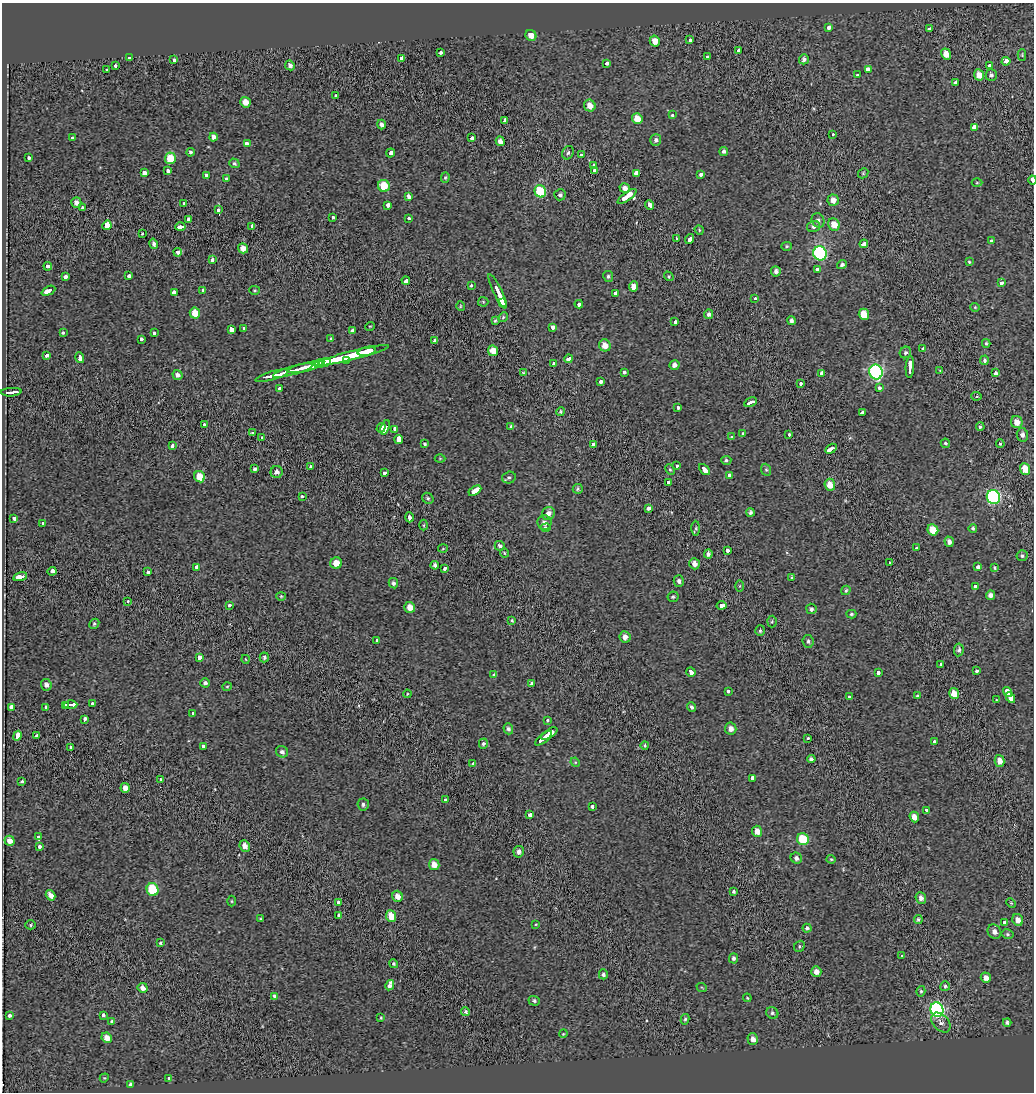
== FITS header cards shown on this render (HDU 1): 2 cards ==
NAXIS1  =                 1032
NAXIS2  =                 1090

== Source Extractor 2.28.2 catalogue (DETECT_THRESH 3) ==
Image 1032 x 1090 px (HDU 1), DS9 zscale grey, 1 PNG px = 1 image px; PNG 1036 x 1094 px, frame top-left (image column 1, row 1090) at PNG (2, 3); each listed source drawn as its Kron ellipse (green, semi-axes under 4 px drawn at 4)
Background 0.128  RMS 2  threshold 6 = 3 sigma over >= 5 px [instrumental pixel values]
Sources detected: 385; all 385 listed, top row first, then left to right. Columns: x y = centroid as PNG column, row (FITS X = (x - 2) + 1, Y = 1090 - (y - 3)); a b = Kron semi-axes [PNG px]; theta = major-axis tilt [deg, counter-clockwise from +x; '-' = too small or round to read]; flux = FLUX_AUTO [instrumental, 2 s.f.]
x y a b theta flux
829 27 3 3 - 10000
930 28 4 3 - 1900
531 35 6 5 - 1100
690 40 3 3 - 1200
655 41 5 5 - 1400
739 50 3 3 - 1600
440 53 3 3 - 1500
946 54 6 5 - 1300
1022 55 6 3 90 140
130 57 3 3 - 2400
708 57 3 3 - 1200
401 58 3 3 - 14000
804 59 5 5 - 450
174 60 3 3 - 1600
1006 61 4 3 - 10000
607 64 3 3 - 3700
115 65 3 3 - 2100
290 65 5 4 - 430
989 65 3 3 - 1700
107 70 3 3 - 2900
868 70 4 3 - 29000
857 75 3 3 - 550
979 75 6 5 - 1300
991 75 6 5 - 320
956 83 3 3 - 1700
336 95 3 3 - 1200
245 102 5 5 - 1100
590 106 6 5 - 1200
672 115 3 3 - 1000
637 119 5 5 - 1800
505 120 3 3 - 6100
381 125 5 4 - 440
975 127 4 3 - 20000
832 134 3 3 - 460
213 137 4 3 - 2500
72 138 3 3 - 5500
472 138 3 3 - 2500
656 140 6 5 - 410
500 141 5 4 - 530
247 143 4 3 - 2800
724 151 4 4 - 410
190 152 4 4 - 230
390 153 5 3 - 1400
568 153 7 5 65 340
581 155 4 3 - 1200
28 158 3 3 - 1700
170 158 6 5 - 3100
234 163 5 4 - 220
593 166 4 3 - 1800
594 170 3 3 - 6200
168 171 4 3 - 1700
144 173 3 3 - 7500
636 173 3 3 - 45000
863 173 5 4 - 180
206 175 3 3 - 2400
700 175 4 3 - 2000
445 178 5 4 - 180
226 179 3 3 - 2800
1032 180 4 2 - 3300
977 183 5 3 - 130
384 186 6 6 - 2900
625 188 5 4 - 870
540 191 6 5 - 7300
560 195 5 5 - 340
627 196 11 4 36 11000
409 197 4 3 - 1400
833 200 6 5 - 890
76 202 5 5 - 650
184 204 3 3 - 3400
388 205 4 3 - 3700
650 205 5 3 - 4000
82 208 3 3 - 1100
218 210 4 3 - 2000
333 217 3 3 - 580
409 218 4 3 - 870
188 219 3 3 - 1800
818 220 7 6 - 460
107 225 5 3 - 37000
834 225 6 5 - 1600
252 226 4 3 - 2300
814 226 6 5 - 470
180 227 5 3 - 4000
699 230 5 4 - 160
142 234 3 3 - 110
676 238 3 3 - 6500
690 239 5 3 - 5100
991 241 4 3 - 450
154 244 5 4 - 380
864 244 4 3 - 3600
787 246 5 4 - 200
243 248 5 5 - 1100
178 252 4 3 - 2800
820 253 7 6 - 23000
212 260 3 3 - 2700
969 262 4 3 - 140
842 265 5 4 - 330
48 266 4 3 - 1200
817 270 3 3 - 1800
776 271 5 5 - 450
129 276 3 3 - 1600
608 276 5 5 - 250
669 276 5 4 - 150
65 277 3 3 - 2100
406 281 4 3 - 6300
1001 283 4 3 - 1600
471 285 3 3 - 920
634 286 5 4 - 1100
203 290 3 3 - 4800
255 290 5 4 - 140
48 291 7 3 26 4500
497 291 19 3 -65 20000
174 292 4 3 - 12000
615 293 4 3 - 1700
755 299 3 3 - 1300
483 302 5 5 - 150
503 303 4 3 - 3500
579 304 4 3 - 7200
460 306 5 3 - 120
975 307 4 4 - 130
195 313 5 5 - 2100
709 314 5 4 - 360
864 314 6 5 - 2700
503 317 5 4 - 210
791 320 5 3 - 340
495 321 4 3 - 180
675 322 3 3 - 2700
370 326 5 3 - 110
552 327 4 3 - 2400
244 328 3 3 - 910
231 329 4 3 - 17000
353 331 3 3 - 6400
63 333 3 3 - 1500
154 333 4 3 - 820
141 339 3 3 - 1200
331 339 3 3 - 910
435 340 3 3 - 2500
986 343 4 3 - 180
605 345 6 5 - 1300
923 348 3 3 - 2400
367 351 9 3 13 9400
493 351 5 5 - 1300
905 352 6 5 - 290
46 355 3 3 - 2100
351 356 39 4 14 52000
80 357 5 3 - 4500
568 359 4 3 - 2200
984 360 5 4 - 300
346 361 4 3 - 15000
324 362 6 3 15 15000
553 363 3 3 - 1600
319 364 5 3 - 8800
674 365 5 5 - 550
305 367 18 3 13 23000
910 367 11 3 86 10000
293 370 20 3 16 27000
940 371 4 3 - 100
624 372 3 3 - 2100
876 372 7 6 - 26000
523 373 3 2 - 110
821 373 3 3 - 1900
995 373 3 3 - 1800
178 375 5 4 - 510
272 376 17 3 16 18000
600 381 3 3 - 5700
800 384 4 3 - 1600
279 388 3 3 - 1200
879 388 3 3 - 1600
11 392 10 3 3 19000
976 396 5 4 - 170
750 402 6 3 30 6700
678 408 3 3 - 1000
561 412 4 4 - 160
862 413 3 3 - 15000
1017 422 6 5 - 1300
204 425 3 3 - 860
385 427 7 3 71 9900
511 427 3 3 - 2500
980 427 4 3 - 220
381 428 5 3 - 2800
394 429 4 3 - 4300
252 433 4 3 - 160
743 433 3 3 - 1200
789 434 3 3 - 830
1022 435 6 5 - 460
262 437 3 3 - 2200
732 437 3 3 - 1500
399 439 4 4 - 23000
945 443 5 4 - 220
425 444 3 3 - 180
1000 444 4 3 - 150
593 445 4 3 - 7300
173 446 4 3 - 2500
831 449 6 3 31 9500
440 458 5 3 - 120
726 460 5 4 - 230
676 465 3 3 - 1300
310 467 3 3 - 1300
255 469 4 4 - 260
1025 469 6 5 - 2100
670 470 5 4 - 180
704 470 6 3 -47 4600
766 470 6 5 - 200
277 472 6 6 - 550
385 472 3 3 - 1400
729 476 3 3 - 5100
200 477 6 5 - 2100
509 478 7 6 - 280
668 482 3 3 - 1700
830 485 6 5 - 1900
578 489 5 5 - 240
475 491 7 3 31 11000
302 496 3 3 - 1200
993 497 7 6 - 26000
428 498 6 5 - 250
648 508 3 3 - 7600
750 512 4 4 - 350
548 513 7 6 - 930
409 517 5 3 - 3400
14 518 4 3 - 1000
544 523 7 7 - 620
43 524 3 3 - 1000
424 525 5 3 - 150
546 528 4 3 - 1900
696 528 7 3 89 220
973 528 4 4 - 240
933 530 6 5 - 2600
949 542 5 4 - 580
500 546 5 4 - 380
916 548 3 3 - 690
443 549 5 3 - 120
727 550 4 3 - 2900
504 553 4 3 - 120
708 554 4 4 - 390
1022 556 5 5 - 260
890 562 3 3 - 960
336 563 6 5 - 1600
695 564 6 5 - 700
435 565 4 4 - 430
197 567 4 3 - 4100
978 567 3 3 - 8800
445 568 3 3 - 1300
995 568 4 3 - 150
52 571 4 3 - 20000
148 572 3 3 - 790
20 577 7 3 17 7600
791 577 3 3 - 150
679 581 6 5 - 410
393 583 5 4 - 380
740 586 6 4 89 160
975 587 3 3 - 8400
846 590 5 4 - 210
991 595 5 4 - 590
281 596 4 4 - 140
673 597 5 5 - 210
128 601 3 3 - 1500
229 605 3 3 - 1200
722 605 5 4 - 21000
410 607 5 5 - 1200
811 609 5 5 - 320
851 614 5 4 - 210
512 620 3 2 - 140
772 621 6 5 - 190
94 624 5 4 - 210
760 631 5 5 - 240
625 637 6 5 - 780
377 641 4 3 - 2300
808 641 6 5 - 270
959 650 6 5 - 360
200 657 3 3 - 18000
264 657 5 4 - 230
245 659 4 3 - 91
941 664 3 3 - 1600
977 671 3 3 - 1800
691 672 5 3 - 4100
878 673 4 3 - 1600
494 675 3 3 - 770
205 683 5 4 - 370
532 684 3 3 - 3200
46 685 6 5 - 580
227 687 4 4 - 150
728 691 3 3 - 1500
1007 692 5 4 - 6600
407 694 4 3 - 120
954 694 5 5 - 1500
849 696 3 3 - 870
917 696 3 3 - 140
1010 698 6 3 -62 5000
996 700 3 2 - 93
92 703 3 3 - 890
71 705 6 3 2 12000
65 706 3 3 - 18000
11 707 3 3 - 4500
46 707 4 3 - 2400
691 707 5 4 - 330
193 713 4 3 - 2000
84 719 4 3 - 1500
548 720 3 3 - 1000
508 729 5 5 - 290
731 729 6 5 - 680
549 734 9 4 34 8300
18 736 5 3 - 14000
36 736 3 3 - 820
544 738 10 3 38 10000
808 738 3 3 - 6400
935 742 3 3 - 970
483 744 5 4 - 320
645 745 4 4 - 190
203 746 4 3 - 2500
70 747 3 3 - 1800
282 752 6 5 - 430
811 759 4 4 - 420
1000 761 6 5 - 1100
575 762 5 4 - 120
473 764 4 3 - 2700
752 778 3 3 - 29000
160 780 4 3 - 2900
22 781 3 3 - 1100
125 788 5 4 - 780
446 800 3 3 - 1200
363 804 6 5 - 320
592 807 4 3 - 1000
926 810 4 3 - 3000
529 815 3 3 - 4000
914 817 5 4 - 980
757 831 5 5 - 1200
39 837 4 3 - 7700
803 839 6 5 - 4800
9 841 5 5 - 970
245 846 6 5 - 760
39 847 3 3 - 1800
519 852 6 5 - 620
796 858 6 5 - 480
831 859 4 4 - 150
434 865 5 5 - 1100
153 889 6 6 - 8000
734 892 3 3 - 210
51 895 5 4 - 980
398 896 5 5 - 970
921 898 6 5 - 620
232 901 5 3 - 140
338 903 3 3 - 1900
1011 903 5 3 - 120
339 915 3 3 - 2000
391 916 6 5 - 2200
260 919 4 3 - 160
918 919 4 4 - 260
1018 920 6 5 - 920
1005 922 3 3 - 8100
536 924 4 2 - 92
30 925 5 4 - 220
807 928 4 4 - 270
994 932 7 6 - 640
1007 934 6 4 -14 220
160 943 4 4 - 200
799 946 6 5 - 200
902 956 3 3 - 1500
733 958 5 4 - 330
394 964 5 4 - 180
816 972 5 5 - 820
603 974 5 4 - 420
986 978 5 5 - 830
390 985 5 4 - 2400
945 986 5 5 - 230
143 988 5 5 - 720
702 988 5 3 - 120
921 991 5 4 - 220
274 996 4 3 - 950
747 998 4 3 - 120
534 1001 5 5 - 290
937 1010 7 6 - 30000
466 1012 4 4 - 240
772 1013 6 5 - 270
9 1015 4 3 - 1600
103 1015 4 3 - 1500
381 1018 4 3 - 130
685 1019 5 4 - 260
112 1021 3 3 - 1300
941 1022 11 8 -48 590
1007 1022 4 4 - 320
563 1034 4 3 - 130
107 1038 5 5 - 960
753 1039 6 5 - 680
104 1078 5 4 - 130
169 1078 4 3 - 940
131 1084 4 3 - 320
At the frame edge (FLAGS 8, measured only in part): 1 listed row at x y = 1032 180